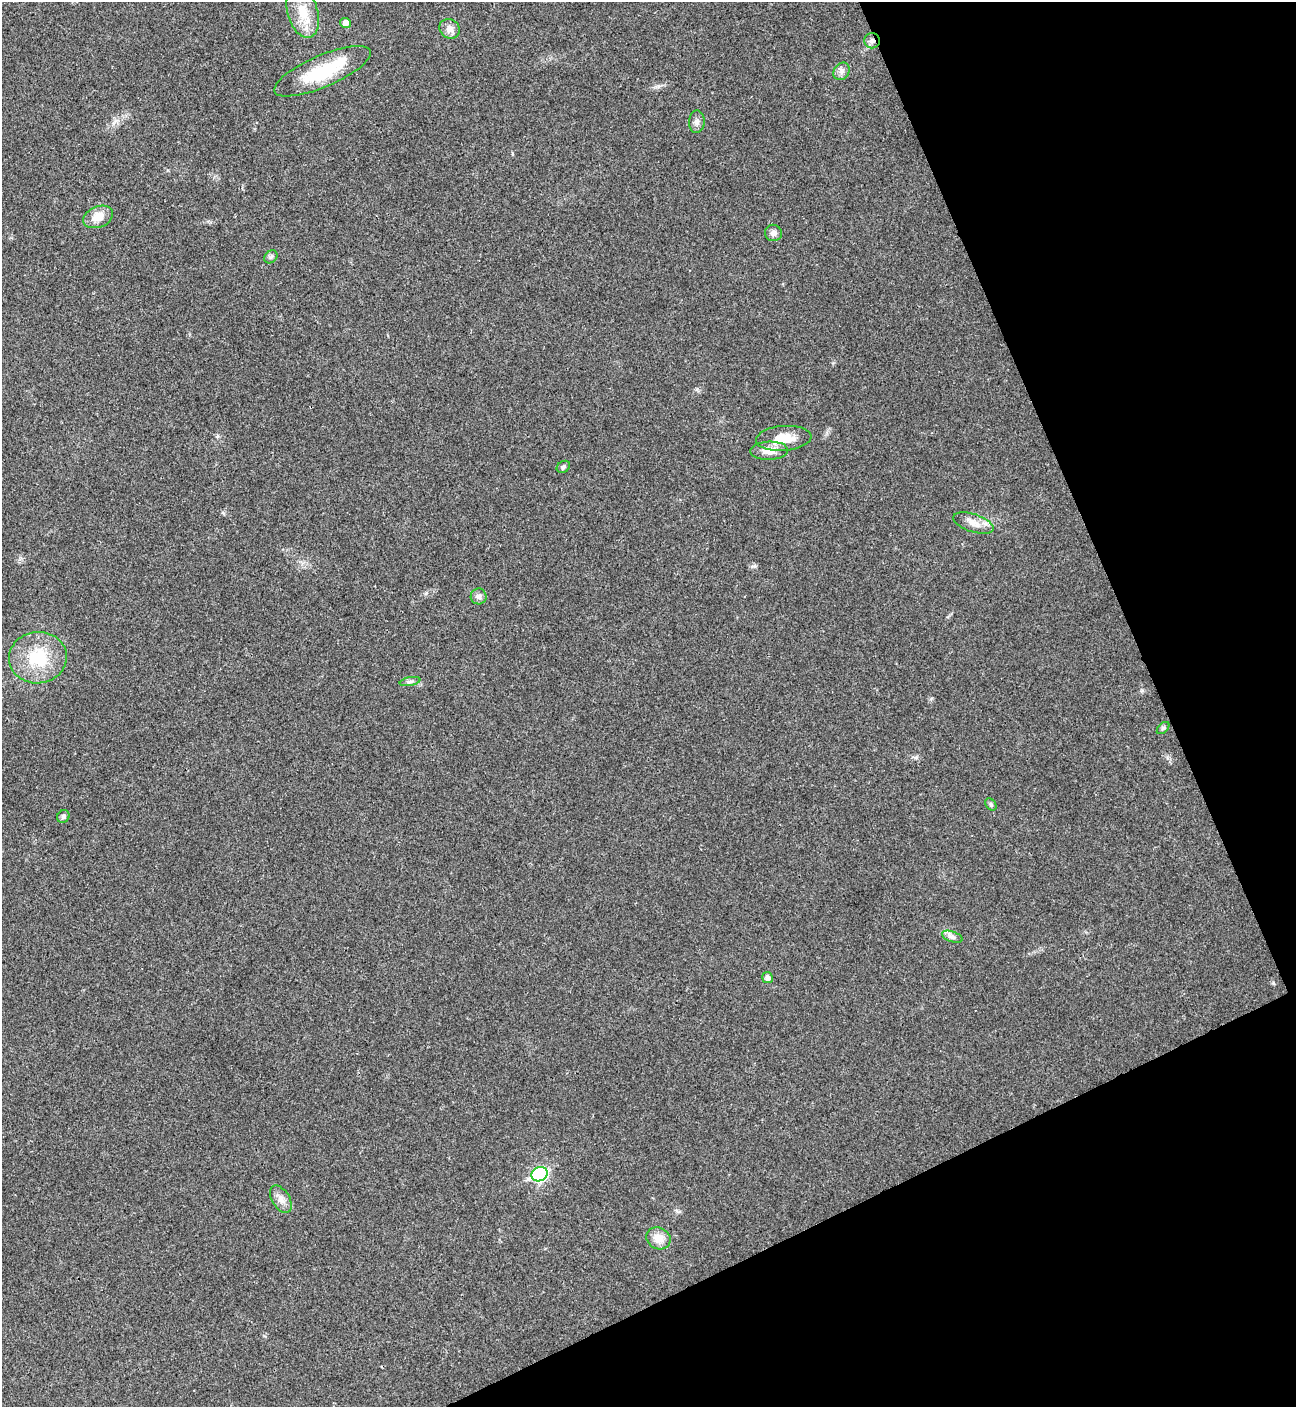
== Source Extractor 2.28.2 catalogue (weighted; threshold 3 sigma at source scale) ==
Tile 12 of 4 x 4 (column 4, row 3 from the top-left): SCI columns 4169-5462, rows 1412-2816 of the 5621 x 5633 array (HDU 1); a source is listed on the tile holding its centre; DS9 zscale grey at full resolution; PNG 1298 x 1409 px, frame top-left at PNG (2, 2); each listed source drawn as its Kron ellipse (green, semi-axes under 4 px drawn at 4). Shown black and unused: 22% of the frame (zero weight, under 3 of 4 exposures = <1% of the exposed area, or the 3 px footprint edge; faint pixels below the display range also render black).
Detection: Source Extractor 2.28.2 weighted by HDU 2 'WHT'; one run over the whole footprint, this tile lists its part. Background 0.0209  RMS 0.0041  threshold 0.0185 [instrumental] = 3 sigma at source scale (4.5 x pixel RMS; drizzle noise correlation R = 1.50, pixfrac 1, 0.05/0.05 arcsec/px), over >= 5 px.
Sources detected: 25; all 25 listed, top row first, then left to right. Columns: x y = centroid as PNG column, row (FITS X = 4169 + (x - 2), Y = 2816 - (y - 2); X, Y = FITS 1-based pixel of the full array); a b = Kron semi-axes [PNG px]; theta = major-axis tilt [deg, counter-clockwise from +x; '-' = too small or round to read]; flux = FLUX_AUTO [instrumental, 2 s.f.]
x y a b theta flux
303 12 26 15 -74 10
346 23 5 5 - 2.6
450 29 10 9 - 3
872 41 8 7 - 1.7
323 71 52 16 23 22
842 71 9 7 56 1.7
697 122 11 8 88 1.8
98 217 15 10 22 5.6
773 233 9 8 - 1.8
271 257 7 5 44 0.95
784 438 28 12 4 8.4
769 451 19 9 2 4.6
563 467 7 5 34 0.82
973 523 21 9 -18 4.2
479 596 8 8 - 1.5
38 658 29 25 6 19
410 682 10 4 11 0.98
1163 728 7 4 45 0.76
991 804 7 5 -52 0.79
63 816 7 6 - 1
952 937 11 5 -19 1.5
767 978 5 5 - 1.7
540 1174 8 7 - 62
281 1199 15 8 -58 3
658 1238 12 10 -28 4.8
Overlapping masked pixels (flux is a lower limit): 1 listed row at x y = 872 41
Unlisted compact peaks at least as high as the median listed source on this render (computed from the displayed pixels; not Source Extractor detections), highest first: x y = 1273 983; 753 566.